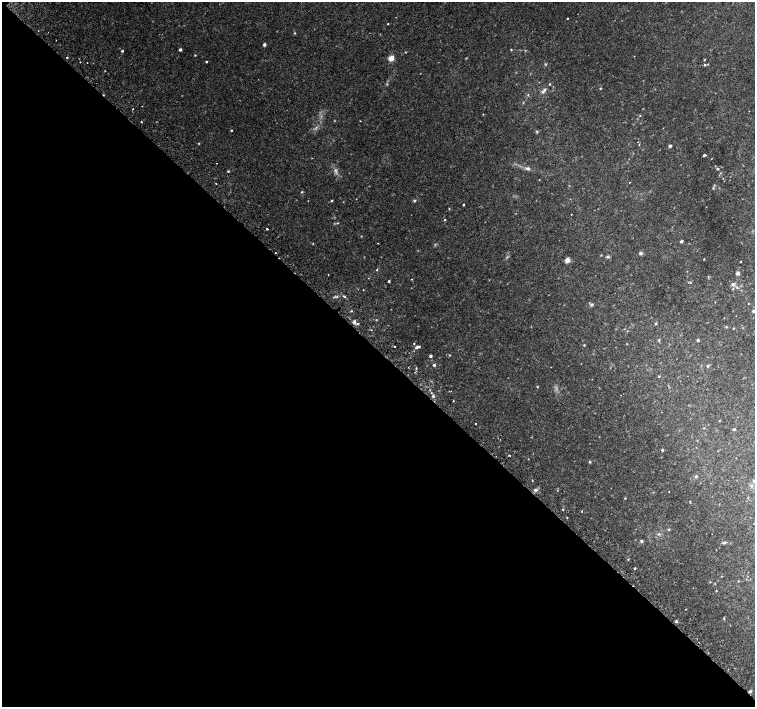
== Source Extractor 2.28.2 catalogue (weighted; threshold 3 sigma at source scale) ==
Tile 9 of 4 x 4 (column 1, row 3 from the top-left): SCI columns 30-1535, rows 1600-3008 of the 6089 x 6081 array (HDU 1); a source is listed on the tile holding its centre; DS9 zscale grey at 2 x 2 block average (1 PNG px = mean of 2 x 2 image px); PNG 757 x 709 px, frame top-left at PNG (2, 2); no overlay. Shown black and unused: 51% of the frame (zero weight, under 2 of 3 exposures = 2% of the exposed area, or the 3 px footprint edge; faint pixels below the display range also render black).
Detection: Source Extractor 2.28.2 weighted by HDU 2 'WHT'; one run over the whole footprint, this tile lists its part. Background 0.0459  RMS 0.0044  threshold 0.0198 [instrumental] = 3 sigma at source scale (4.5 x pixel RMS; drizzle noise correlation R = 1.50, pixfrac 1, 0.0396/0.0396 arcsec/px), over >= 5 px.
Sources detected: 115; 2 too faint to see at this stretch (2 x 2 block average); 3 cosmic-ray / hot-pixel residue — not listed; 2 inside a brighter listed object's ellipse — not listed separately; the other 108 listed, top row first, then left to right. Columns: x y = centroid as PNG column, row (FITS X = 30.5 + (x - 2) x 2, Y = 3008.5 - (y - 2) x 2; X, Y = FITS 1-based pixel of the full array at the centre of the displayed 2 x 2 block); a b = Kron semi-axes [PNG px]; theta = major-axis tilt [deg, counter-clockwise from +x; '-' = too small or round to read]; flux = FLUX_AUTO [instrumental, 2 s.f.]
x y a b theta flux
567 18 2 2 - 0.66
388 24 2 2 - 0.54
295 33 4 2 - 0.7
264 45 3 3 - 1.7
180 50 3 3 - 1.2
511 50 3 2 - 0.55
122 51 3 2 - 0.94
195 55 3 2 - 0.63
67 57 2 2 - 1.1
391 58 4 3 - 9.5
704 60 3 2 - 0.5
206 62 2 2 - 1.6
545 64 3 2 - 0.7
705 65 3 2 - 1.1
105 71 2 2 - 0.4
600 88 3 2 - 0.65
544 91 10 3 50 2.7
141 122 2 2 - 0.83
231 130 2 2 - 0.77
537 131 3 2 - 0.81
670 146 3 3 - 1.8
704 155 3 2 - 1.6
711 159 2 2 - 0.32
715 166 2 2 - 0.37
528 168 6 4 -9 2.3
718 169 3 3 - 0.85
228 171 3 3 - 0.8
336 172 5 2 - 1.4
630 182 2 2 - 0.63
216 183 2 2 - 0.67
713 188 3 3 - 0.88
302 192 3 2 - 0.76
414 200 4 3 - 1.1
331 201 3 3 - 0.79
464 205 2 2 - 1.2
571 214 2 2 - 0.39
445 220 3 2 - 0.57
338 223 3 2 - 0.56
267 229 2 2 - 2.1
361 236 3 2 - 0.42
681 241 3 2 - 2.6
313 243 3 2 - 0.41
378 243 2 2 - 0.42
640 253 4 3 - 1.7
601 255 3 2 - 0.5
608 257 4 3 - 1.4
704 259 2 2 - 0.51
567 260 5 4 - 4.7
741 261 2 2 - 0.56
377 270 2 2 - 0.66
738 273 2 2 - 5
328 275 2 2 - 0.65
389 281 2 2 - 1.1
690 283 3 2 - 0.71
733 284 4 4 - 2.1
363 290 2 2 - 0.38
344 296 4 2 - 0.77
592 304 5 3 - 1.4
748 304 2 2 - 0.39
351 311 2 2 - 0.76
753 311 3 3 - 1.4
376 320 2 2 - 0.55
358 324 2 2 - 4.5
656 324 3 3 - 0.91
733 328 2 2 - 0.54
371 330 2 2 - 0.38
659 340 3 3 - 0.99
698 340 3 3 - 1.2
414 343 2 2 - 0.54
584 345 3 3 - 0.65
394 346 2 2 - 1.8
416 347 4 3 - 2
450 355 3 2 - 0.69
430 356 2 2 - 2.8
434 365 3 3 - 1.5
708 366 3 3 - 1.4
416 368 2 2 - 3.1
659 376 3 2 - 0.53
537 386 3 2 - 0.6
433 396 3 3 - 1.8
453 401 2 2 - 0.54
476 423 2 2 - 2.6
704 428 3 2 - 0.49
734 429 3 3 - 1
662 450 3 3 - 1.1
509 455 2 2 - 1.3
528 459 2 2 - 0.36
590 462 3 3 - 1
696 476 3 3 - 1.2
754 481 3 3 - 1.8
535 490 5 4 - 2
669 492 2 2 - 0.28
748 497 3 2 - 0.39
625 498 3 2 - 0.6
690 502 4 2 - 0.57
563 509 2 2 - 0.48
582 511 2 2 - 1.3
669 529 3 2 - 0.64
658 534 3 2 - 0.86
641 541 4 3 - 1.6
724 542 5 3 - 1.5
635 568 2 2 - 1.2
710 582 3 2 - 0.5
715 584 2 2 - 0.46
716 591 3 2 - 0.4
724 618 3 2 - 0.67
676 621 3 3 - 1.3
750 691 3 3 - 1.5
Overlapping masked pixels (flux is a lower limit): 1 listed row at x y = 750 691
Isophote crosses this tile's border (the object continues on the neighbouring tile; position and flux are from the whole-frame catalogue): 1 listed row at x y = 754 481
Diffuse or blended objects may show on this block-average render without a row.